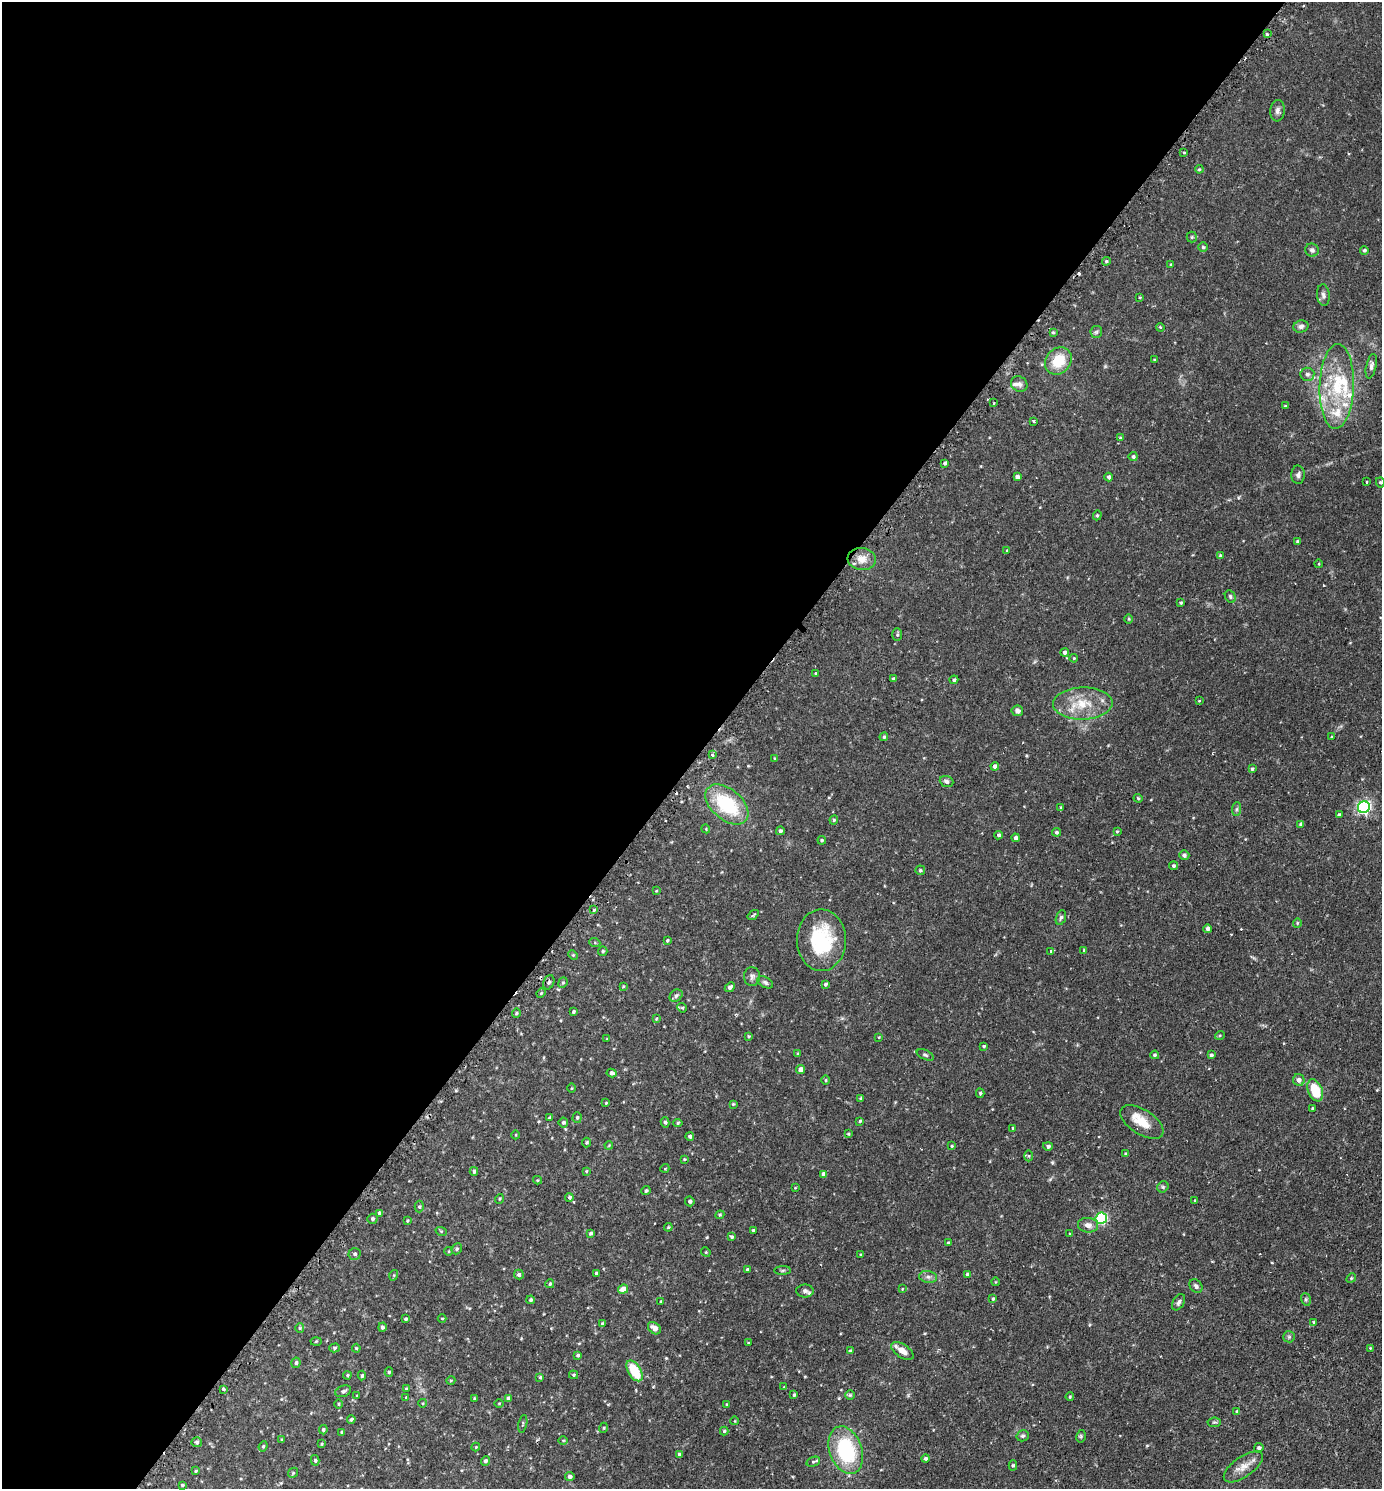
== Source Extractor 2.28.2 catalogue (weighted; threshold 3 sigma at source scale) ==
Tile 5 of 4 x 4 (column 1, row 2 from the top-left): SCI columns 317-1696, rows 3006-4492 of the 6013 x 6010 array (HDU 1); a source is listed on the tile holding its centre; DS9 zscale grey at full resolution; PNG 1384 x 1491 px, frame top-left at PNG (2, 2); each listed source drawn as its Kron ellipse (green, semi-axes under 4 px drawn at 4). Shown black and unused: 51% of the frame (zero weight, under 2 of 3 exposures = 3% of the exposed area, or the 3 px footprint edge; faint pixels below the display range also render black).
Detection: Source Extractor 2.28.2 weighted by HDU 2 'WHT'; one run over the whole footprint, this tile lists its part. Background 0.106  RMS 0.0055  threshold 0.0245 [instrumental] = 3 sigma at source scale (4.5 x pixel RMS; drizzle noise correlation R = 1.50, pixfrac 1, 0.05/0.05 arcsec/px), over >= 5 px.
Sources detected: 272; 6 cosmic-ray / hot-pixel residue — neither listed nor drawn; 7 inside a brighter listed object's ellipse — not listed separately; the other 259 listed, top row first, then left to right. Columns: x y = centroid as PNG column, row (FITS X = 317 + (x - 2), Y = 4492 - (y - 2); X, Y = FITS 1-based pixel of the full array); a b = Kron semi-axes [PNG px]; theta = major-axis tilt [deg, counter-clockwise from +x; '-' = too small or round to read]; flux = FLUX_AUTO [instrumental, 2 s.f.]
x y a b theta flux
1267 34 3 3 - 0.91
1277 111 11 7 83 2
1184 152 3 3 - 1.3
1199 169 4 3 - 0.53
1192 237 5 5 - 0.7
1203 247 5 5 - 0.84
1312 250 7 6 - 1.5
1364 250 4 4 - 0.85
1106 261 4 4 - 0.72
1171 264 4 3 - 0.49
1323 295 11 6 -85 1.7
1139 298 3 3 - 1
1301 326 7 6 - 1.5
1160 327 4 3 - 0.48
1053 332 4 4 - 0.54
1096 332 6 5 - 0.97
1155 360 4 3 - 0.59
1058 361 15 12 52 14
1371 366 12 5 77 1.7
1307 374 7 7 - 1.4
1019 384 8 7 - 1.9
1337 386 42 17 88 28
994 403 3 2 - 0.43
1285 406 3 3 - 0.53
1034 421 4 3 - 1.3
1120 438 4 4 - 0.64
1133 456 4 4 - 1
945 463 4 3 - 1
1298 475 9 7 -89 1.5
1017 477 4 4 - 1.7
1109 477 4 4 - 1.2
1366 482 3 2 - 0.53
1380 482 5 4 - 0.8
1097 515 5 4 - 0.64
1298 542 3 3 - 0.95
1007 550 4 3 - 0.37
1220 555 3 3 - 0.73
862 559 14 11 -6 5.5
1319 564 4 3 - 0.4
1230 596 6 5 - 0.97
1181 603 4 3 - 0.68
1129 619 4 3 - 0.46
897 635 6 5 - 0.8
1065 652 4 4 - 1.4
1074 658 4 3 - 0.53
815 674 3 3 - 0.65
894 679 4 4 - 0.85
954 680 4 3 - 0.89
1199 701 4 2 - 0.38
1083 704 30 16 2 15
1017 711 6 5 - 1.9
884 737 4 4 - 0.83
1331 737 3 3 - 0.47
712 755 4 3 - 0.89
775 758 4 3 - 0.51
995 766 4 4 - 1.9
1252 769 4 3 - 0.73
946 781 7 5 -20 1.4
1138 798 4 3 - 0.64
727 804 25 15 -41 34
1061 807 4 3 - 0.71
1364 807 6 5 - 93
1236 809 7 4 89 1
1339 815 4 4 - 1.2
834 820 4 4 - 0.65
1301 824 4 3 - 1
706 829 4 3 - 0.48
780 831 4 4 - 1
1117 831 4 3 - 0.52
1056 832 4 4 - 0.93
999 835 4 4 - 1.1
1015 838 4 4 - 1.4
822 840 4 4 - 0.73
1184 855 5 5 - 1.2
1173 866 4 4 - 1.1
920 870 5 5 - 0.79
656 891 4 3 - 0.47
594 910 4 3 - 2.6
753 915 6 3 36 0.69
1061 918 8 4 71 1.1
1297 923 4 4 - 0.55
1208 929 4 4 - 1.6
667 940 4 3 - 0.63
821 940 31 24 -89 35
595 943 5 3 - 0.63
1084 950 3 3 - 0.5
603 951 5 4 - 0.79
1051 951 3 3 - 0.63
573 955 5 4 - 0.55
752 976 9 8 - 1.7
549 982 7 5 68 1.1
765 982 8 5 -30 1.2
563 983 5 4 - 0.76
825 984 4 4 - 1
623 986 4 3 - 0.47
730 987 5 4 - 1.4
541 993 5 4 - 0.61
676 996 7 5 41 1.4
682 1008 5 4 - 0.75
573 1012 3 3 - 0.73
516 1013 5 4 - 0.72
656 1019 4 3 - 0.46
1220 1035 5 3 - 0.52
749 1036 4 3 - 0.62
879 1037 3 2 - 0.41
607 1039 4 3 - 0.45
984 1046 4 3 - 0.66
798 1054 4 3 - 0.69
925 1055 9 4 -25 1
1155 1055 4 4 - 0.85
1211 1055 4 3 - 0.94
801 1070 4 4 - 3
612 1073 5 4 - 1.4
826 1080 5 3 - 0.49
1299 1080 6 5 - 2.3
571 1088 5 3 - 0.43
1315 1090 11 7 -68 14
980 1093 4 4 - 0.74
861 1098 3 3 - 0.87
606 1103 3 3 - 0.44
733 1104 3 3 - 0.57
1312 1108 3 3 - 0.6
549 1118 4 3 - 0.67
577 1118 5 4 - 0.78
860 1121 4 3 - 0.84
563 1122 5 5 - 0.95
665 1122 5 4 - 0.89
1142 1122 24 12 -33 9.2
678 1123 4 4 - 0.74
1013 1128 3 3 - 0.9
848 1134 4 3 - 0.55
516 1135 4 3 - 0.45
690 1136 4 4 - 1.2
586 1142 5 4 - 0.76
609 1145 4 3 - 0.41
952 1146 4 3 - 0.5
1048 1146 5 4 - 1.2
1126 1154 3 3 - 0.66
1029 1156 5 3 - 0.57
684 1159 3 3 - 0.46
665 1168 4 3 - 0.47
474 1171 4 4 - 1.1
586 1171 3 3 - 0.45
824 1174 4 4 - 2.8
537 1180 4 4 - 0.55
1163 1187 6 5 - 0.85
795 1188 4 2 - 0.35
646 1191 4 4 - 0.88
569 1197 4 4 - 0.83
499 1199 5 3 - 0.43
1195 1200 3 3 - 0.66
690 1201 5 4 - 1.1
419 1207 6 4 -89 0.71
379 1213 4 4 - 0.82
720 1215 4 4 - 0.58
1101 1218 6 5 - 54
373 1219 5 5 - 1.1
407 1221 3 2 - 0.52
1088 1225 10 7 -7 2.9
668 1227 4 4 - 0.56
753 1230 3 3 - 0.69
441 1231 6 3 -18 0.51
591 1233 4 3 - 0.94
1070 1234 3 2 - 0.34
732 1237 4 3 - 0.86
948 1243 4 3 - 0.63
457 1249 6 5 - 0.78
449 1251 4 3 - 0.37
706 1252 5 4 - 0.6
355 1254 6 6 - 1.2
860 1254 4 3 - 0.48
747 1269 3 3 - 1.2
783 1270 8 4 1 0.9
596 1273 4 3 - 0.78
967 1274 4 4 - 0.76
394 1275 5 3 - 0.48
519 1275 5 4 - 1.2
928 1277 9 6 -9 1.7
1351 1278 5 4 - 0.63
995 1282 4 3 - 0.35
550 1284 4 4 - 0.77
1196 1286 7 5 -52 1.4
623 1289 5 4 - 5.9
902 1289 4 3 - 0.37
805 1291 8 6 -1 1.4
993 1299 4 4 - 0.8
1306 1299 6 4 -70 0.72
531 1300 4 4 - 0.96
661 1302 3 3 - 0.68
1179 1302 9 5 60 1.5
442 1318 4 3 - 0.38
406 1319 4 3 - 0.76
1314 1322 4 4 - 0.59
602 1323 4 4 - 0.76
382 1327 4 4 - 1.3
300 1328 5 4 - 0.66
654 1328 7 5 -40 3.2
1289 1337 6 5 - 0.87
316 1341 5 3 - 0.55
748 1343 4 3 - 0.52
334 1348 5 4 - 0.84
356 1348 4 4 - 0.52
1370 1348 4 3 - 0.43
850 1351 4 3 - 0.98
902 1351 13 6 -35 4.3
578 1355 4 3 - 0.96
296 1363 5 4 - 1.1
634 1371 11 6 -58 15
389 1372 5 4 - 0.66
347 1375 4 3 - 0.57
573 1375 4 4 - 0.62
362 1376 5 3 - 0.83
540 1377 3 3 - 0.74
451 1380 5 3 - 0.46
784 1387 3 3 - 0.64
223 1389 3 3 - 1.6
406 1389 4 4 - 0.65
343 1391 8 5 21 1.3
794 1395 4 3 - 0.63
850 1395 5 5 - 0.72
357 1396 4 3 - 0.47
406 1397 4 3 - 0.5
1070 1397 4 3 - 0.57
474 1398 4 3 - 0.51
508 1398 4 4 - 1.8
423 1403 4 3 - 0.43
499 1403 4 3 - 0.4
338 1404 5 3 - 0.43
726 1404 3 3 - 0.51
1237 1412 4 4 - 1
351 1419 4 3 - 1
735 1421 4 3 - 0.34
1214 1422 7 4 6 0.82
523 1424 9 2 79 0.57
603 1428 5 3 - 0.52
323 1430 5 4 - 0.81
724 1431 4 4 - 0.69
342 1433 3 3 - 0.91
1023 1436 6 5 - 1.1
1081 1436 6 4 77 0.75
282 1440 4 3 - 0.57
563 1440 5 3 - 0.49
197 1442 5 5 - 1
321 1444 3 3 - 0.51
263 1446 5 4 - 0.72
476 1447 4 4 - 0.43
1259 1448 5 4 - 1.3
846 1450 25 16 -70 42
679 1454 4 3 - 0.88
926 1459 4 4 - 1
315 1460 5 4 - 0.82
485 1461 5 4 - 1
813 1462 7 5 16 0.89
1013 1465 5 4 - 0.79
1243 1467 23 10 35 5.8
196 1471 3 3 - 0.52
293 1473 5 4 - 0.61
570 1476 4 4 - 1.4
182 1485 4 3 - 0.62
Overlapping masked pixels (flux is a lower limit): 1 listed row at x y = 549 982